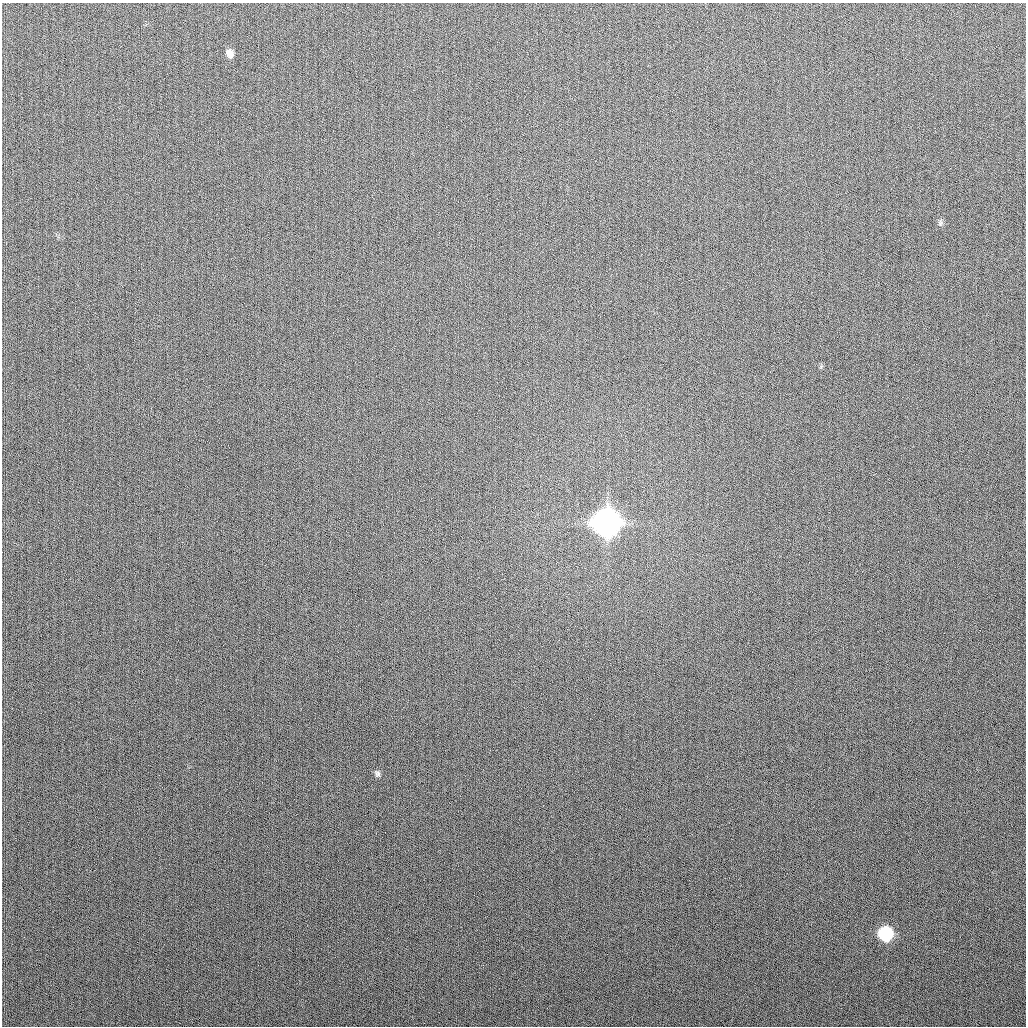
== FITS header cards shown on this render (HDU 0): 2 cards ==
NAXIS1  =                 1024
NAXIS2  =                 1024

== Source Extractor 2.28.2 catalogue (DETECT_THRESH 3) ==
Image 1024 x 1024 px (HDU 0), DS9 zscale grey, 1 PNG px = 1 image px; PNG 1028 x 1028 px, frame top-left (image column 1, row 1024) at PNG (2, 3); no overlay
Background 264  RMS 10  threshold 31.3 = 3 sigma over >= 5 px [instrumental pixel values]
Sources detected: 5; all 5 listed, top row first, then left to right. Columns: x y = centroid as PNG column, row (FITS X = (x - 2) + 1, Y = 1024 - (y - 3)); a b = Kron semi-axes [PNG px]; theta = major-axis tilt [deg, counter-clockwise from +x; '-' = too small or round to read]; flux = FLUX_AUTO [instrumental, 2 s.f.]
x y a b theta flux
230 53 9 7 -71 4.1e+03
940 223 8 4 81 1.4e+03
606 522 11 11 - 1.2e+06
377 774 8 6 -61 1.7e+03
885 934 9 8 - 7.8e+04